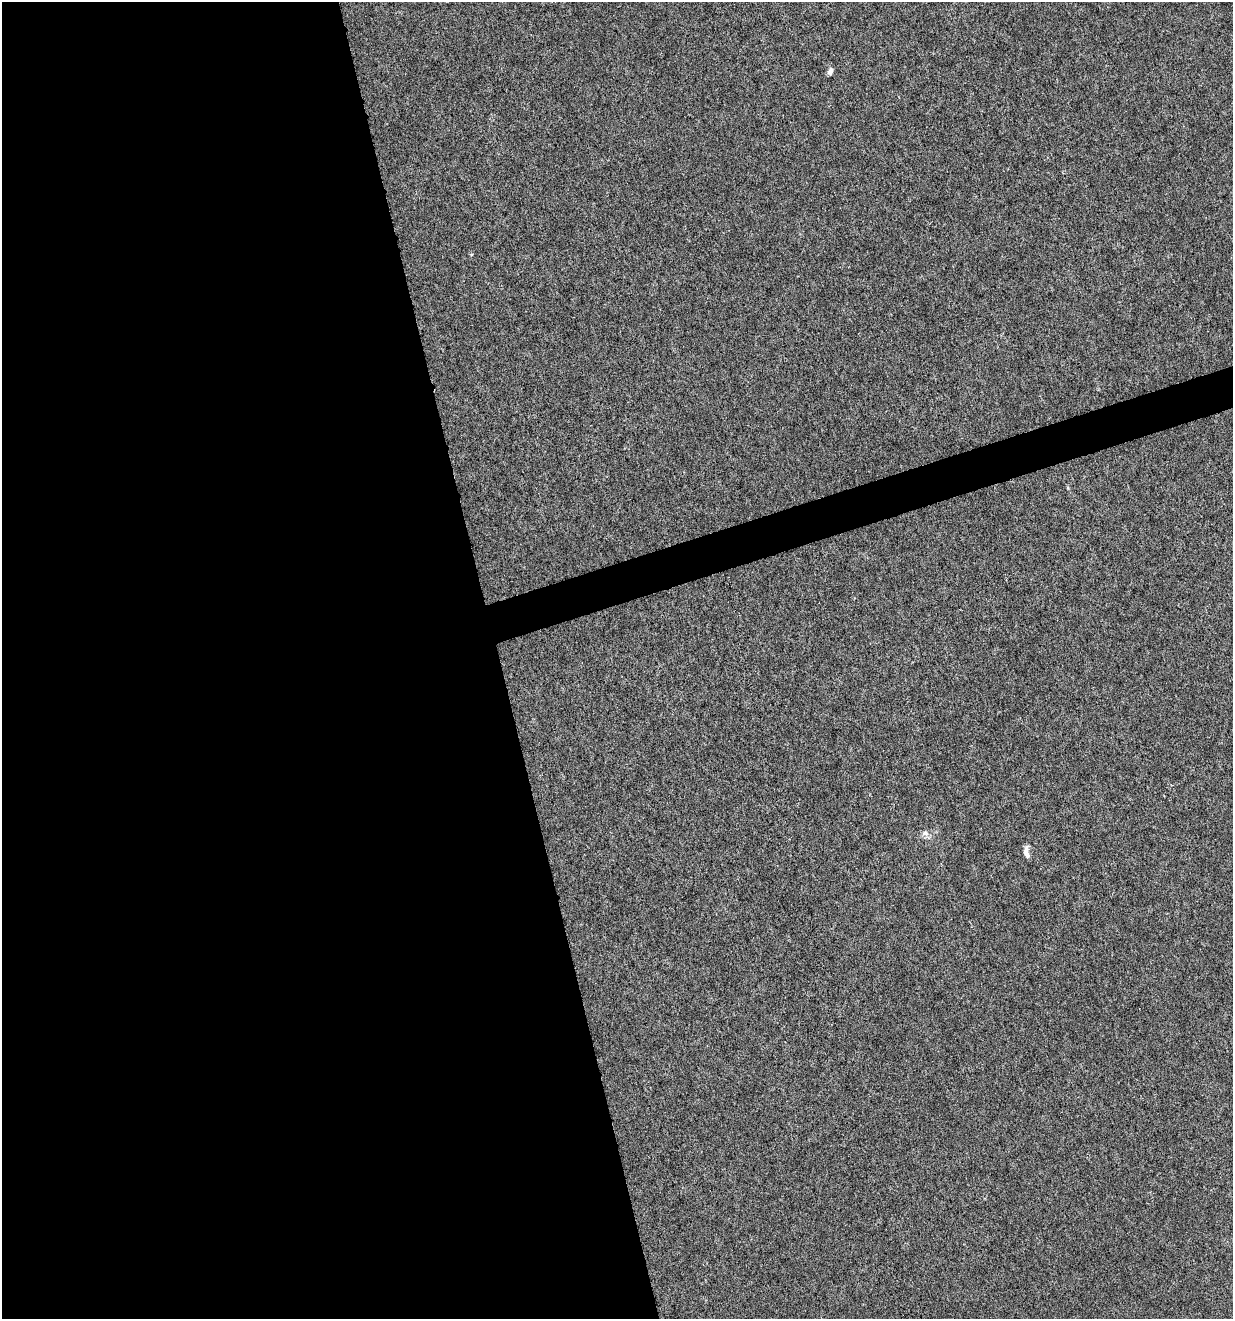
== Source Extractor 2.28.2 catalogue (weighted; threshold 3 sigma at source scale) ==
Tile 9 of 4 x 4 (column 1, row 3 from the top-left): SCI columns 106-1336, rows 1318-2634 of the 5081 x 5270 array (HDU 1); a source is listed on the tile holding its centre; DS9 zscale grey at full resolution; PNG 1235 x 1321 px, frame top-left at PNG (2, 2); no overlay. Shown black and unused: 42% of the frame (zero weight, under 4 of 8 exposures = <1% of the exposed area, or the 3 px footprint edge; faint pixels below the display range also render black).
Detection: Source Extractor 2.28.2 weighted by HDU 2 'WHT'; one run over the whole footprint, this tile lists its part. Background 0.00105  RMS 0.0014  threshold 0.00554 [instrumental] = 3 sigma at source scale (4.09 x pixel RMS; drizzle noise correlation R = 1.36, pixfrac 0.8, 0.0396/0.0396 arcsec/px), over >= 5 px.
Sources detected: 3; all 3 listed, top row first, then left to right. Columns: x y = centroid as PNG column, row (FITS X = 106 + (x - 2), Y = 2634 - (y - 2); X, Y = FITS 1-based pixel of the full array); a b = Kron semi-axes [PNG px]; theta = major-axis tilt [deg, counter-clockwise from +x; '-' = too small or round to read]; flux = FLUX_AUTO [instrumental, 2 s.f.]
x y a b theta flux
830 71 8 5 62 0.53
925 833 9 7 1 0.5
1026 852 13 6 -85 0.78